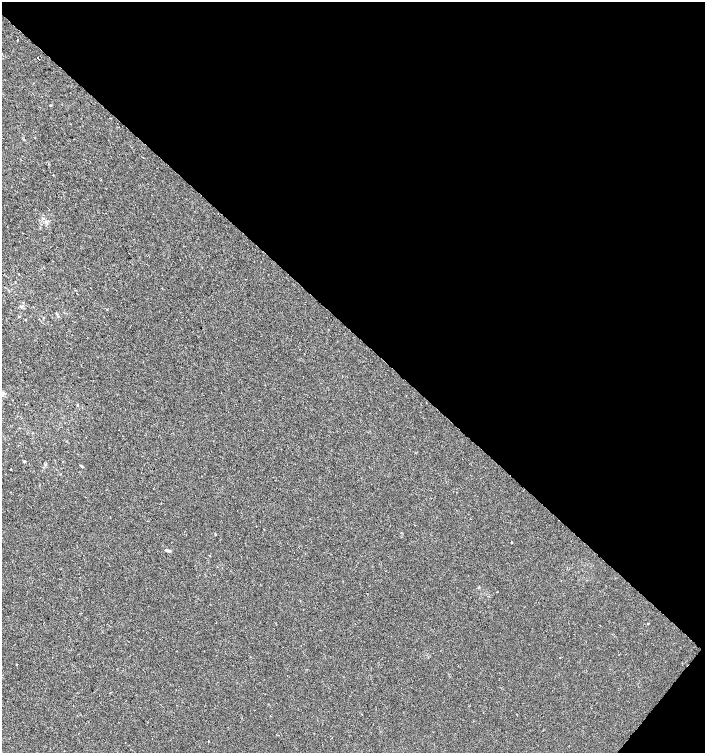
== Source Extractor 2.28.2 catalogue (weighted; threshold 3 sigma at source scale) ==
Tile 8 of 4 x 4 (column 4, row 2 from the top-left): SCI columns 4453-5857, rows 3003-4504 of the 6028 x 6010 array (HDU 1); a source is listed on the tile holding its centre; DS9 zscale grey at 2 x 2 block average (1 PNG px = mean of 2 x 2 image px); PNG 707 x 755 px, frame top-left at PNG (2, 2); no overlay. Shown black and unused: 45% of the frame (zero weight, under 2 of 3 exposures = <1% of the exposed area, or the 3 px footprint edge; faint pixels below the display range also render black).
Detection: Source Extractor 2.28.2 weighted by HDU 2 'WHT'; one run over the whole footprint, this tile lists its part. Background 2.31e-04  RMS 0.0021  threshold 0.00961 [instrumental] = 3 sigma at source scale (4.5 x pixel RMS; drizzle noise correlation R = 1.50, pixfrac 1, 0.0396/0.0396 arcsec/px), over >= 5 px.
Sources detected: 21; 1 cosmic-ray / hot-pixel residue — not listed; the other 20 listed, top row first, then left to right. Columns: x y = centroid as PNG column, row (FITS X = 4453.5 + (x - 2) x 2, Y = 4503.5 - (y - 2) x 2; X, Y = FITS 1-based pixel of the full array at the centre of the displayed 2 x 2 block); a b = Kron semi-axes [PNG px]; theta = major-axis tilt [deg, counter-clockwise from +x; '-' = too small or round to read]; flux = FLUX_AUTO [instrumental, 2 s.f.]
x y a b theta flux
17 40 2 2 - 0.52
37 58 2 2 - 1.6
24 140 3 2 - 0.26
100 180 2 2 - 0.38
46 222 4 3 - 0.75
21 307 4 2 - 0.41
106 310 2 2 - 0.61
58 316 3 2 - 0.37
2 395 4 3 - 0.61
12 400 2 2 - 0.25
78 406 2 2 - 0.98
24 461 3 3 - 0.46
45 464 3 3 - 0.46
11 469 2 2 - 0.4
511 542 2 2 - 0.5
167 550 7 3 -18 0.9
497 592 2 2 - 0.24
648 623 3 2 - 0.29
559 657 2 2 - 0.77
16 664 2 2 - 0.3
Isophote crosses this tile's border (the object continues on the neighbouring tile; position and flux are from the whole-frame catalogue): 1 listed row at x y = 2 395
Diffuse or blended objects may show on this block-average render without a row.